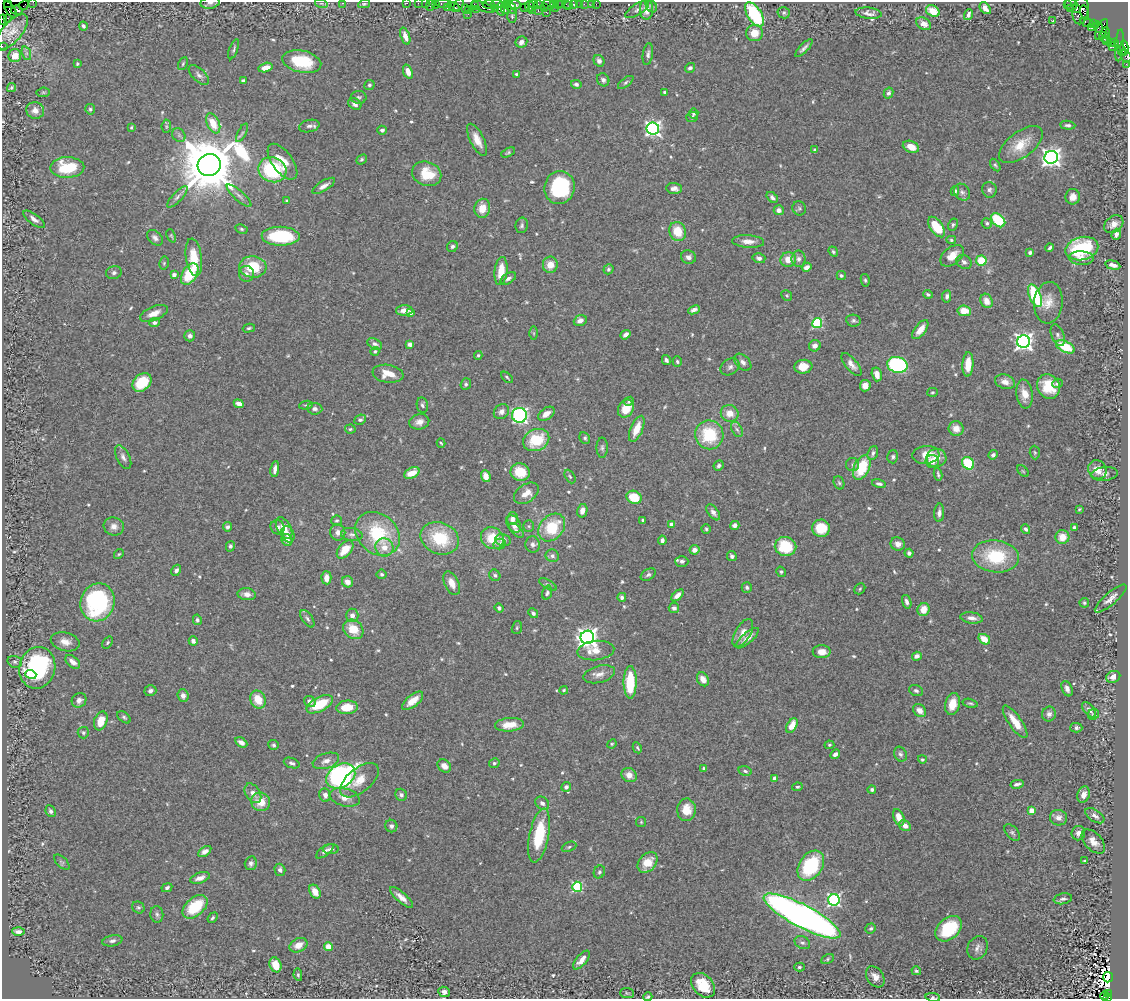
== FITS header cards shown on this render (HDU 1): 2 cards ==
NAXIS1  =                 1126
NAXIS2  =                  997

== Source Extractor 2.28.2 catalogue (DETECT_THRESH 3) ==
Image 1126 x 997 px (HDU 1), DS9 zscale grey, 1 PNG px = 1 image px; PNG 1130 x 1001 px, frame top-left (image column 1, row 997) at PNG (2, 2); each listed source drawn as its Kron ellipse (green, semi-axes under 4 px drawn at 4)
Background 0.551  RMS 0.029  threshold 0.0859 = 3 sigma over >= 5 px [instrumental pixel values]
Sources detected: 606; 3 with non-positive FLUX_AUTO (blend fragments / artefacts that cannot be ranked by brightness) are neither listed nor drawn; of the other 603, the 500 brightest by FLUX_AUTO listed and drawn (103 fainter detections omitted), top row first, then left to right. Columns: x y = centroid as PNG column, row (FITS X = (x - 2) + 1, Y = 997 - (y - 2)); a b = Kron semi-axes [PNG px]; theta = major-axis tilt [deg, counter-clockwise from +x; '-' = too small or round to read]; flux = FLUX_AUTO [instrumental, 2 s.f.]
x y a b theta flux
33 2 2 2 - 11
7 3 2 2 - 38
210 3 10 5 6 6
321 3 6 4 -18 2.7
342 3 3 2 - 97
407 3 2 2 - 15
418 3 2 2 - 24
425 3 2 2 - 19
364 4 6 4 10 2.9
436 4 4 3 - 73
444 4 8 3 -5 69
488 4 6 2 6 58
497 4 6 2 1 160
507 4 4 2 - 35
514 4 7 3 -10 130
533 4 4 3 - 30
538 4 3 2 - 31
554 4 3 2 - 23
562 4 3 2 - 20
566 4 2 2 - 8
574 4 3 3 - 69
579 4 2 2 - 5.9
584 4 2 2 - 17
592 4 3 2 - 4.6
596 4 2 2 - 6.3
1067 4 3 2 - 32
24 5 5 2 - 14
430 5 6 2 72 58
459 5 7 3 55 30
474 5 4 2 - 24
549 5 6 4 -32 93
558 5 3 2 - 30
1071 5 6 6 - 33
530 6 6 3 90 140
569 6 2 2 - 9.9
651 6 6 5 - 3.8
454 7 7 3 -29 99
483 7 12 4 -20 240
511 7 7 3 -54 97
524 7 2 2 - 37
544 7 4 3 - 42
447 8 3 2 - 36
465 8 2 2 - 61
495 8 2 2 - 27
505 8 6 2 -89 87
555 8 2 2 - 150
985 8 7 4 -49 11
476 9 2 2 - 11
501 9 7 4 89 220
637 9 13 5 32 6
646 9 10 6 90 21
1070 9 2 2 - 12
1076 9 4 3 - 340
10 10 9 4 -56 330
17 10 6 4 -8 160
468 10 3 2 - 39
532 11 4 3 - 67
538 11 3 2 - 82
933 11 7 5 -32 26
1080 11 14 8 81 640
546 12 3 2 - 6.6
784 13 6 5 - 3.7
869 13 13 5 -7 9.3
1084 13 7 3 -77 75
468 14 2 2 - 11
754 14 14 7 -58 130
968 15 5 4 - 8.4
512 16 6 4 -89 3
8 18 3 3 - 100
3 20 5 2 - 15
1053 21 4 3 - 4.3
1087 23 7 3 -22 83
1093 23 3 2 - 31
924 24 8 5 -35 11
83 26 4 3 - 3.9
1098 27 6 3 -81 100
1091 28 4 3 - 26
1102 29 11 5 65 730
12 32 21 9 49 22
1105 32 5 3 - 120
754 33 8 8 - 27
405 36 9 4 -70 16
1104 37 6 5 - 140
521 42 6 5 - 8.4
1106 42 3 2 - 39
1110 43 3 2 - 47
1114 43 3 2 - 7.9
1119 45 16 3 85 91
2 46 2 2 - 5.6
1113 47 3 2 - 8.4
804 48 11 3 45 6.1
1124 48 7 4 88 390
234 49 11 3 70 4
1122 50 5 4 - 190
26 53 7 4 -72 4.8
648 54 11 5 82 6.5
15 56 6 6 - 21
1126 56 7 5 -66 81
599 61 6 5 - 6.8
302 62 20 11 -12 87
77 64 4 3 - 2.8
183 64 7 4 64 2.9
1126 64 2 2 - 6.4
266 68 7 4 14 19
690 68 5 4 - 5.3
408 72 7 4 -69 17
516 74 3 3 - 2.6
199 75 13 6 -44 7.9
603 80 7 6 - 5.5
243 81 4 3 - 5.5
626 82 9 4 37 4.1
576 84 5 4 - 4.7
369 85 5 5 - 3.7
11 87 5 4 - 2.9
43 92 6 4 7 2.9
664 92 3 3 - 2.5
888 93 6 4 60 5.1
359 97 8 6 1 4.6
355 104 7 5 -32 6.9
90 109 5 5 - 4.6
35 110 9 8 - 14
694 114 5 5 - 3.7
692 117 6 5 - 5.5
213 123 10 6 -64 39
1068 125 7 4 -4 4.7
166 126 7 5 84 3.3
309 126 10 6 12 7.5
131 127 4 3 - 2.7
653 128 6 6 - 650
382 130 5 4 - 4.5
242 133 10 4 62 4.5
179 135 7 6 - 4.8
477 140 17 7 -64 23
1021 145 25 13 37 42
911 147 8 5 -23 23
815 150 3 3 - 7.3
508 152 7 4 27 3.6
1051 157 7 6 - 1000
361 159 6 4 39 2.9
282 162 21 10 -54 37
209 165 11 11 - 17000
995 165 7 4 -57 3.1
67 167 17 10 2 84
272 170 14 12 -22 140
427 174 15 12 -23 58
324 186 13 5 32 11
559 187 17 15 75 170
674 188 8 5 -5 9.5
989 190 8 7 - 5.9
955 191 5 4 - 4.9
962 192 9 7 -50 6.6
239 196 16 5 -41 8.5
177 197 14 5 46 7.2
772 197 6 4 -39 5.7
1073 197 8 7 - 13
287 201 3 3 - 3.3
482 208 9 8 - 27
799 208 7 6 - 4.3
779 210 5 5 - 9.3
34 219 13 5 -37 9.8
998 220 8 6 -45 88
987 223 5 5 - 4.3
1114 224 10 8 37 13
522 225 8 6 79 4.5
953 225 6 4 62 3.2
937 227 12 6 -55 62
241 229 6 4 -28 3.2
678 231 10 8 -69 45
1116 234 5 4 - 7.9
171 236 7 4 -68 2.6
281 236 19 9 -1 130
155 238 9 6 -45 7.2
951 240 5 4 - 2.9
748 241 16 6 -4 15
452 246 6 5 - 4.8
1050 248 4 3 - 3.4
1082 248 17 11 14 140
833 252 5 4 - 3
1030 252 3 3 - 4.3
952 256 13 8 40 24
194 257 19 8 -82 45
688 257 7 6 - 8.4
759 258 6 5 - 6.7
1081 258 12 7 -3 13
788 259 8 7 - 25
799 259 8 7 - 8.7
981 260 5 5 - 50
964 262 8 6 -37 7.4
164 263 6 5 - 2.8
550 265 8 7 - 23
1113 265 7 4 -15 9.1
253 267 13 10 -4 67
807 267 5 4 - 12
608 269 5 5 - 4
501 271 14 6 83 36
114 273 8 6 17 5.5
190 274 12 7 58 84
246 274 8 7 - 7.2
174 275 4 4 - 9.7
841 276 5 4 - 4
508 278 8 5 32 6.6
865 280 6 4 -80 3.3
928 294 4 4 - 4.5
787 295 6 5 - 2.7
947 296 6 4 81 6.4
1035 296 12 5 -66 150
986 301 7 6 - 19
1048 303 21 14 84 28
404 310 8 5 3 14
694 310 6 4 24 7.3
964 311 7 5 -7 29
154 313 15 6 23 18
410 313 4 3 - 9.7
580 320 7 5 23 11
853 321 7 6 - 4.6
154 323 5 4 - 5.2
817 323 5 5 - 170
249 328 6 3 15 3.2
920 330 11 5 52 18
534 333 6 4 -90 3
625 335 5 4 - 8.7
1058 335 11 6 -69 7.1
190 336 5 5 - 7.9
1024 342 6 6 - 910
375 344 8 5 -28 6.3
410 344 4 4 - 7
815 346 6 5 - 10
1065 347 10 5 -26 60
375 351 4 4 - 3.3
478 355 4 4 - 3.1
666 360 5 4 - 5.3
677 362 5 4 - 3.5
743 362 10 6 -45 9
968 364 12 5 86 32
851 365 14 6 -51 12
897 365 10 8 -15 290
730 367 10 7 34 8.2
803 367 9 7 6 31
388 374 15 9 -9 28
877 374 7 5 -75 17
507 377 7 3 -44 2.8
142 382 11 8 44 64
1005 382 10 7 -17 14
1057 383 5 4 - 5.8
466 384 6 5 - 3.8
865 386 5 5 - 16
1048 386 13 11 -56 49
932 392 5 4 - 2.6
1024 394 14 8 -82 23
629 401 5 4 - 2.8
239 404 5 4 - 13
306 405 7 4 7 3
422 405 7 5 -80 4.8
315 409 7 6 - 6.5
626 409 9 7 60 37
501 412 8 7 - 9.1
730 413 9 8 - 23
546 414 9 5 35 17
519 415 7 7 - 370
360 419 6 4 25 4.8
419 422 10 7 14 13
350 429 5 4 - 2.8
637 429 14 6 67 32
737 429 8 5 -62 5
956 429 7 7 - 19
709 435 14 14 - 95
585 438 6 5 - 4
536 440 13 10 25 79
441 443 4 3 - 2.6
602 448 10 5 -90 5.2
1035 452 7 5 -87 3.1
873 453 7 5 68 4.8
926 455 13 9 5 36
993 455 5 4 - 4.9
123 457 13 6 -63 8.6
893 457 6 5 - 4.6
936 458 10 9 - 18
932 461 6 6 - 11
968 463 7 5 -52 93
853 465 6 6 - 5.2
719 466 5 4 - 4.7
862 467 13 7 66 76
275 469 8 4 82 9.2
1097 470 10 9 - 22
1023 471 7 4 -45 2.6
520 472 10 8 -18 54
412 473 8 5 28 29
938 474 6 3 -81 3.6
1105 474 13 7 8 7.2
486 476 6 4 -72 19
570 477 7 4 -62 3.6
839 483 7 5 -71 3.5
879 484 7 4 -12 5.1
526 493 14 9 34 21
634 497 8 6 -26 50
1079 509 4 2 - 2.5
582 511 7 5 77 13
713 512 9 5 -54 8
939 513 9 5 86 7.5
512 519 6 5 - 9.1
337 520 5 5 - 3.3
643 520 3 3 - 6.3
514 524 9 6 -58 13
672 525 4 4 - 24
735 525 5 4 - 9
114 526 10 9 - 12
529 526 6 5 - 3
227 527 5 4 - 5.6
278 527 7 6 - 8.9
552 527 15 11 49 81
1074 527 3 3 - 3.7
284 528 12 6 -60 21
821 528 9 8 - 53
706 529 5 4 - 3.2
1026 529 5 4 - 4.5
516 530 9 5 -43 5.6
338 532 8 7 - 12
288 534 8 6 -65 9.7
352 534 11 6 -8 7.9
377 534 24 19 -43 120
1062 537 7 7 - 26
440 538 20 15 -23 90
492 538 12 10 -35 51
287 540 6 5 - 14
503 540 8 6 -13 11
662 540 5 4 - 6
500 544 6 5 - 5.6
533 544 8 7 - 7.5
898 544 7 6 - 14
230 546 5 4 - 5
785 546 11 9 -10 76
384 547 9 9 - 20
345 549 10 6 51 40
694 550 5 4 - 9.7
909 553 4 4 - 5.3
119 554 5 4 - 2.8
552 556 6 6 - 7.2
732 556 5 4 - 6
996 556 23 16 -7 110
682 561 6 5 - 6.3
176 570 6 4 59 6.6
781 572 5 4 - 3.3
382 574 5 5 - 4.1
495 575 6 5 - 4.3
648 575 8 5 31 4.7
326 578 6 5 - 18
347 582 6 5 - 14
452 583 13 7 -65 16
548 584 10 4 -29 3.9
747 587 5 5 - 4
860 589 6 5 - 2.7
547 593 7 4 72 4.3
247 594 9 6 -10 13
677 595 7 4 43 10
622 597 4 4 - 6.2
1111 599 20 6 41 12
97 602 19 17 72 230
907 602 7 4 -72 7
1084 603 5 4 - 3
499 608 5 4 - 4.7
674 608 5 5 - 5.6
923 610 7 6 - 27
533 613 5 4 - 4.4
352 615 7 6 - 11
971 618 11 5 -8 12
307 619 10 5 -55 6.1
197 620 5 4 - 4.1
517 628 6 5 - 3.1
353 629 11 9 -41 42
743 633 15 7 59 20
587 637 7 6 - 1200
747 638 14 5 40 14
984 639 6 4 -36 29
193 641 5 4 - 8
65 642 15 9 -14 17
108 643 6 4 52 3.2
596 650 18 9 5 29
822 652 9 6 0 18
917 656 5 4 - 8.2
15 662 7 5 -15 4.9
73 662 9 5 -40 12
37 668 21 18 76 260
599 674 16 8 14 14
31 675 5 4 - 42
1113 677 7 5 24 16
703 679 7 5 -58 14
630 682 16 6 90 87
1067 689 8 5 -68 9.2
564 690 4 4 - 2.9
150 691 6 5 - 6.1
916 691 7 5 -22 5.3
183 696 6 5 - 9.6
79 700 8 7 - 9.4
258 700 9 7 -60 36
310 701 6 5 - 8.5
413 701 12 6 38 27
970 703 8 4 -12 3.6
320 704 14 7 27 69
953 704 11 7 76 29
347 707 11 6 5 42
1089 710 9 5 -50 7.8
920 711 7 5 -43 13
1049 714 7 6 - 8.3
1093 714 6 5 - 4.3
124 717 8 5 -38 4
101 721 10 6 70 32
1015 722 19 6 -55 32
509 725 14 6 5 32
792 726 8 5 59 24
1076 728 6 5 - 4.8
83 733 6 5 - 3.7
241 742 6 4 -31 11
612 744 5 4 - 2.5
274 745 5 5 - 3.5
829 745 5 4 - 3
637 748 6 3 -63 2.9
835 754 5 4 - 7
900 754 8 6 -65 5.4
922 759 4 4 - 3
326 761 13 7 18 13
292 763 8 5 -21 5.8
494 763 5 5 - 3.8
444 766 7 6 - 15
704 768 4 3 - 4.3
745 771 7 4 -13 4
629 775 8 7 - 16
341 776 15 11 31 560
775 778 4 4 - 17
359 780 23 12 39 30
1017 784 6 3 13 5.2
566 787 5 4 - 6.1
797 787 5 4 - 3.1
872 789 4 4 - 4.7
253 793 11 7 -56 12
325 795 7 5 -79 9.6
401 795 6 5 - 5.3
1084 795 8 6 70 15
345 797 15 9 -14 21
261 802 10 9 - 33
542 803 7 6 - 6.3
686 810 11 9 88 32
1031 810 4 4 - 32
51 811 6 5 - 5.7
1095 816 11 5 -33 8.3
899 817 9 5 -68 24
1058 818 9 7 -12 11
641 822 5 5 - 2.5
391 826 6 6 - 5.9
905 826 6 5 - 12
1012 833 10 6 -49 4.9
1078 833 7 6 - 9.1
539 836 27 9 79 97
1093 841 14 8 -47 16
569 847 7 4 23 3.9
331 849 7 5 4 5.4
205 851 7 4 35 9.6
325 851 10 4 37 6
1085 861 3 3 - 2.6
62 862 9 5 -44 3.5
648 862 11 8 48 34
251 863 7 6 - 6.3
811 866 16 11 55 150
280 870 6 5 - 6
599 872 7 5 64 4
200 878 10 5 18 13
577 887 5 5 - 170
167 888 5 4 - 4.4
315 892 7 5 -61 18
401 897 15 5 -42 14
1063 899 9 5 10 6.6
834 900 6 5 - 360
138 907 6 5 - 3.7
195 907 15 9 41 71
157 914 8 6 -84 5.3
802 916 43 11 -28 1500
213 918 6 4 49 3.4
871 928 5 4 - 3.4
949 929 15 10 42 110
18 931 6 3 -4 6.7
112 941 10 5 10 6
802 943 8 6 -28 5.7
298 945 9 6 27 20
328 947 4 4 - 28
978 948 12 9 65 11
827 959 6 4 29 3.2
581 960 11 5 50 15
275 965 8 5 -68 25
799 967 5 4 - 3.6
916 971 5 4 - 3.6
298 975 6 4 -81 3.1
875 977 11 8 -56 16
1108 977 5 4 - 1900
703 985 14 10 -48 56
444 992 6 5 - 7.7
627 993 7 5 -3 3.2
1108 993 3 2 - 85
1104 996 4 3 - 72
648 997 4 3 - 3.3
933 997 7 4 -9 3.3
1108 997 4 3 - 81
At the frame edge (FLAGS 8, measured only in part): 17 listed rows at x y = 33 2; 7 3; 210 3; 342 3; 407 3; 418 3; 425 3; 436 4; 444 4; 430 5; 3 20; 2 46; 1126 56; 1126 64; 648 997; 933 997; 1108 997
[103 fainter detections neither listed nor drawn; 3 non-positive-flux detections neither listed nor drawn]